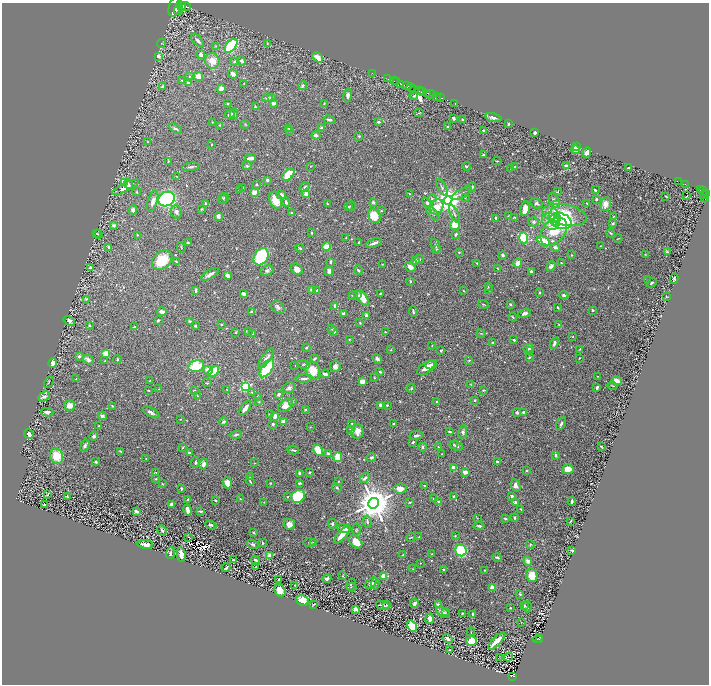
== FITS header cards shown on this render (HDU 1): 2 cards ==
NAXIS1  =                 1414
NAXIS2  =                 1364

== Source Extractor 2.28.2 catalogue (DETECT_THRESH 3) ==
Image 1414 x 1364 px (HDU 1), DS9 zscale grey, zoomed out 1/2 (1 PNG px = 2 x 2 image px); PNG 711 x 686 px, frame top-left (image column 2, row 1363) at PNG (2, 3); each listed source drawn as its Kron ellipse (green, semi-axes under 4 px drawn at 4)
Background 1.83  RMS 0.021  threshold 0.062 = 3 sigma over >= 5 px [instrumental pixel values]
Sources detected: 717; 38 cannot appear on this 1/2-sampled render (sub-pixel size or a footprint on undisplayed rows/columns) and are neither listed nor drawn; of the other 679, the 500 brightest by FLUX_AUTO listed and drawn (179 fainter detections omitted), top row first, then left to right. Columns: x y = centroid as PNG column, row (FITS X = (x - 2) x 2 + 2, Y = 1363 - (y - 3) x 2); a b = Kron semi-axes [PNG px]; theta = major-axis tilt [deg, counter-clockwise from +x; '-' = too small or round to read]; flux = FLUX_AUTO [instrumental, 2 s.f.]
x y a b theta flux
181 6 5 2 - 3800
185 6 6 3 -6 4700
175 7 10 6 72 9700
179 9 6 3 65 3000
197 40 8 3 -47 15
162 43 4 2 - 2.6
267 43 3 2 - 3.3
215 46 4 3 - 2.8
231 46 8 5 49 250
201 55 4 4 - 14
158 56 3 3 - 21
318 57 6 3 -44 39
212 61 8 7 - 50
234 61 3 3 - 6.8
242 61 5 4 - 12
372 73 2 1 - 15
233 74 5 3 - 29
189 76 3 3 - 2.9
198 76 5 4 - 28
388 79 2 1 - 280
182 80 4 2 - 4.6
394 81 2 1 - 570
397 82 2 1 - 200
188 83 4 3 - 7.7
244 83 4 2 - 2.5
401 84 3 2 - 350
163 86 3 2 - 13
303 86 4 3 - 7.2
406 86 4 2 - 350
411 87 5 2 - 360
221 89 4 4 - 21
414 89 3 2 - 970
419 90 3 2 - 1000
422 92 4 3 - 1500
427 93 2 2 - 760
430 94 5 2 - 1500
348 95 7 3 80 14
414 96 4 2 - 4.9
271 97 4 2 - 3
436 97 3 2 - 790
267 98 5 3 - 11
441 98 2 1 - 210
228 103 2 2 - 4.5
273 103 4 3 - 14
324 103 3 2 - 2.7
455 103 2 1 - 16
255 107 3 2 - 4.6
419 113 5 2 - 3.5
230 114 5 3 - 15
234 114 5 3 - 5.4
493 117 8 4 -13 13
453 118 3 2 - 7.4
462 119 3 2 - 5.3
329 120 6 3 -11 11
212 122 2 2 - 2.9
378 122 3 2 - 7.8
245 124 4 3 - 3.7
508 124 2 2 - 6.3
219 125 2 2 - 2.5
448 127 3 2 - 11
175 128 7 3 -32 8.1
288 128 3 2 - 3.3
321 128 3 3 - 7.4
289 131 3 2 - 4.5
484 131 3 2 - 21
535 132 3 2 - 17
316 135 4 3 - 12
359 136 3 3 - 4.1
148 142 3 2 - 2.3
211 145 3 2 - 3.2
576 147 4 3 - 51
576 150 4 4 - 25
587 152 5 3 - 22
483 155 3 2 - 4.6
251 158 5 3 - 19
168 161 3 2 - 2.9
497 161 4 2 - 2.5
247 166 5 3 - 5.8
311 166 2 2 - 2.3
466 166 4 3 - 5.1
566 166 3 3 - 12
191 167 8 3 9 8.3
515 167 3 2 - 3.9
511 168 2 2 - 2.3
628 168 2 2 - 6.5
288 175 7 4 43 110
177 177 3 2 - 3
267 180 3 3 - 8.6
124 182 4 4 - 66
678 182 3 1 - 140
129 184 4 3 - 9.9
257 184 3 3 - 4.7
685 184 2 1 - 93
125 187 15 4 26 27
305 187 5 2 - 4.9
442 187 9 3 -62 8.4
472 187 5 3 - 7.3
243 188 3 2 - 3.5
239 190 3 2 - 2.6
595 190 3 2 - 5.9
700 190 3 2 - 380
703 191 5 2 - 610
137 192 4 3 - 4.2
557 192 3 2 - 2.5
254 193 2 2 - 87
707 193 4 3 - 1100
306 194 4 4 - 18
410 194 3 3 - 4.5
462 194 11 3 30 8.5
281 195 5 4 - 14
704 195 4 1 - 590
666 196 3 2 - 4.1
686 196 2 1 - 9.8
465 197 3 3 - 2.5
704 197 5 3 - 880
225 198 4 4 - 5.1
432 198 4 4 - 5.3
167 199 8 7 - 470
223 199 5 3 - 5
596 199 3 2 - 7
276 200 9 6 -68 66
448 200 4 4 - 4900
554 200 8 4 -65 12
153 201 11 5 73 24
286 202 4 3 - 7.7
373 202 3 3 - 9.8
427 203 6 4 -52 8
536 203 6 5 - 12
587 203 3 2 - 3.3
206 204 2 2 - 30
327 204 3 2 - 3.7
556 204 4 3 - 25
605 204 7 5 77 35
351 206 5 3 - 3.8
348 207 3 2 - 10
436 207 8 6 59 87
202 209 4 3 - 4.1
525 209 7 4 79 43
133 210 4 4 - 14
381 211 3 2 - 2.7
176 212 6 5 - 14
292 212 3 2 - 4.4
433 213 8 4 -50 12
454 214 9 3 -65 8.6
564 215 22 10 -11 170
218 216 3 3 - 19
374 216 7 6 - 93
508 216 4 2 - 2.6
614 216 3 2 - 2.3
514 217 4 2 - 3.2
554 217 9 5 -85 100
496 218 4 3 - 8
557 218 3 2 - 35
561 221 11 7 -24 340
534 222 5 4 - 10
551 222 9 7 -39 52
613 223 2 2 - 25
114 225 4 4 - 11
455 225 5 4 - 60
554 232 16 11 47 130
312 233 2 2 - 5.9
610 233 4 3 - 5
96 234 2 2 - 2.8
98 234 4 2 - 4.8
137 235 3 2 - 3
455 235 4 2 - 7
346 238 3 3 - 2.8
523 238 5 4 - 120
618 238 4 2 - 2.4
543 241 7 4 -27 97
188 243 2 2 - 7
359 243 2 2 - 3.2
374 243 8 2 20 15
436 246 7 4 -68 7
600 246 2 1 - 2.3
109 247 3 3 - 7.8
181 247 5 2 - 3.2
326 247 4 4 - 35
555 247 4 3 - 9.4
300 248 4 2 - 5.1
437 249 4 3 - 5.9
459 252 2 2 - 4.6
667 252 3 3 - 6.5
503 255 3 2 - 7.5
571 255 2 2 - 2.7
646 255 4 3 - 3.5
261 257 9 6 57 290
419 259 4 3 - 5.8
162 260 11 8 39 110
416 261 3 3 - 17
176 262 4 2 - 4.3
330 262 3 2 - 5.3
477 263 3 3 - 4.6
518 263 4 3 - 40
561 263 2 2 - 3.3
382 264 3 2 - 2.3
551 266 5 4 - 12
410 267 6 4 -35 21
90 268 4 3 - 6
498 268 4 2 - 2.5
297 269 6 5 - 25
267 270 6 5 - 11
358 270 4 2 - 6
329 271 5 2 - 23
531 272 3 2 - 13
210 274 10 3 31 17
227 275 3 3 - 25
674 279 5 2 - 6.8
648 280 3 2 - 3.1
410 281 3 2 - 4.2
652 283 5 2 - 5
488 286 3 3 - 4.4
311 290 3 3 - 6.6
489 290 3 3 - 2.9
196 291 4 3 - 10
317 291 3 2 - 7.3
464 291 3 2 - 3.1
244 293 4 3 - 17
380 293 2 2 - 3.7
540 293 3 2 - 4.2
353 295 4 2 - 5
357 295 3 3 - 5.8
564 295 4 3 - 7.9
667 297 2 1 - 2.4
363 298 9 4 -57 48
86 299 3 3 - 4.5
483 304 5 3 - 4.6
510 304 3 2 - 5.3
335 306 2 2 - 46
278 307 7 5 -43 13
557 307 3 2 - 6.3
592 310 3 2 - 5.4
413 311 5 2 - 7
162 312 5 3 - 16
251 312 3 2 - 3.9
344 313 3 3 - 11
524 313 6 3 13 12
366 315 4 3 - 13
513 317 4 2 - 4.9
158 320 3 2 - 5.2
69 321 6 4 -31 12
190 321 4 3 - 7.9
360 323 3 3 - 3.6
221 324 2 2 - 4.2
559 325 2 2 - 2.5
90 326 3 2 - 3.7
195 326 3 3 - 4.5
135 327 4 2 - 4.6
331 329 3 2 - 2.5
248 331 3 3 - 2.9
333 331 4 3 - 8.5
236 332 4 3 - 3.1
385 332 2 2 - 3.6
253 333 3 3 - 3.8
481 334 4 2 - 2.7
572 337 2 2 - 3.6
349 340 3 2 - 2.6
514 340 3 2 - 5
493 342 4 2 - 4.2
554 343 6 3 68 14
432 345 3 2 - 3.4
306 348 4 3 - 4
528 348 5 3 - 22
580 349 4 2 - 2.5
391 350 3 2 - 2.4
530 350 3 2 - 2.7
441 351 3 3 - 7.2
106 353 4 3 - 85
79 356 3 3 - 9.6
266 358 12 4 53 24
529 358 3 2 - 5.1
579 358 3 2 - 3
315 359 4 2 - 5.4
377 359 5 3 - 15
88 360 6 4 -39 18
117 360 4 2 - 3.5
469 360 3 3 - 3
105 361 3 2 - 4.2
53 363 4 3 - 32
303 364 7 3 -12 5.7
295 365 2 1 - 2.3
431 365 6 4 18 10
196 366 8 5 13 200
335 366 6 5 - 16
267 368 10 5 56 260
426 368 10 5 34 39
208 370 5 4 - 33
313 371 9 7 -71 67
213 372 7 4 42 90
380 372 2 2 - 14
325 374 4 3 - 13
598 376 2 2 - 2.3
304 378 8 3 2 9.3
374 378 3 2 - 2.6
76 379 4 2 - 3.1
150 380 4 2 - 2.9
362 381 4 4 - 24
617 381 5 3 - 28
49 382 6 2 61 4.4
207 383 4 2 - 2.9
471 384 4 3 - 3
612 386 5 1 - 2.5
245 387 3 3 - 510
597 387 3 2 - 8.2
289 388 6 5 - 11
411 388 4 3 - 3.6
159 389 3 2 - 2.3
148 390 3 2 - 2.6
227 390 2 2 - 2.4
483 390 3 2 - 2.8
194 391 4 3 - 8.5
251 392 4 2 - 2.7
279 394 2 2 - 29
44 396 6 4 28 16
197 396 3 2 - 2.6
258 396 3 2 - 2.6
475 400 2 2 - 10
437 401 2 2 - 4
259 402 3 3 - 2.9
292 402 3 3 - 3.9
69 405 5 5 - 34
286 405 8 5 39 31
380 405 3 3 - 11
387 405 2 2 - 11
113 406 3 2 - 4.9
245 408 8 3 56 22
305 410 2 2 - 12
47 412 6 3 0 12
151 412 9 3 -31 13
524 412 3 2 - 13
517 413 5 4 - 8
269 414 2 1 - 2.3
102 416 4 4 - 11
275 416 3 2 - 28
180 419 3 3 - 3
224 422 4 3 - 7.9
283 422 3 3 - 32
352 423 2 2 - 2.9
273 424 2 2 - 9.6
393 424 3 2 - 7.7
561 424 7 3 61 8.3
98 426 3 2 - 3.7
310 427 2 2 - 2.4
350 429 3 2 - 3.9
357 431 7 6 - 32
449 431 3 2 - 5.1
463 432 7 4 77 13
29 434 5 3 - 20
236 435 6 3 11 8.9
416 435 7 3 8 7.8
94 436 5 4 - 8.9
413 442 3 2 - 6.5
85 445 6 4 70 10
453 445 3 3 - 3.8
457 446 7 3 -25 7.5
601 446 2 2 - 6.2
423 447 4 3 - 8.7
438 447 3 2 - 3.1
183 448 3 2 - 2.5
293 450 6 2 -12 6.3
318 450 6 4 -63 75
120 451 4 2 - 3.7
189 453 3 2 - 11
328 454 4 3 - 10
442 454 2 2 - 2.5
555 455 4 3 - 6.3
57 456 8 6 -68 86
338 457 5 3 - 99
371 457 5 3 - 8.3
146 458 2 2 - 2.5
96 462 3 3 - 6.2
195 462 5 3 - 7.6
498 462 3 2 - 14
255 463 2 1 - 2.8
204 464 5 4 - 19
454 468 4 3 - 28
568 469 5 5 - 36
526 470 3 2 - 3.1
310 472 3 3 - 3.8
465 472 4 3 - 29
156 473 3 2 - 5.1
300 473 3 2 - 8.2
250 477 3 2 - 7.7
365 478 6 3 42 12
156 479 3 3 - 2.7
250 481 5 2 - 5
339 481 3 3 - 3.6
228 483 5 4 - 49
270 483 3 3 - 3
299 483 4 3 - 4.6
162 484 3 2 - 3
516 485 6 4 -66 22
424 486 3 2 - 3
337 488 5 3 - 5.9
181 489 3 2 - 6.2
400 489 6 5 - 33
47 495 3 2 - 3.5
298 496 7 6 - 210
454 496 4 3 - 4.7
512 496 3 2 - 8.8
67 497 2 2 - 4.7
287 497 3 2 - 2.7
188 499 3 2 - 5.8
240 499 3 2 - 3.7
433 499 3 2 - 3.1
215 500 3 2 - 6.2
572 501 4 2 - 6
264 502 2 2 - 2.3
410 502 4 2 - 2.8
439 502 3 2 - 5.1
515 502 4 3 - 9.4
374 503 5 5 - 12000
172 504 3 3 - 18
44 505 2 2 - 3.8
521 509 4 1 - 2.6
187 510 5 2 - 38
136 511 4 3 - 18
200 511 4 2 - 7.1
477 518 3 2 - 2.5
514 518 4 2 - 6.8
505 519 4 3 - 5.5
570 521 3 1 - 3.7
367 522 6 3 -81 8.2
289 524 6 5 - 23
332 524 5 3 - 6
211 525 5 3 - 5.7
479 526 5 3 - 8
343 528 6 3 -22 16
162 530 5 3 - 9.3
356 530 6 4 82 4.8
253 532 3 2 - 3.3
342 535 12 3 50 55
455 536 4 3 - 2.8
188 537 2 1 - 11
411 537 5 3 - 3.8
419 537 3 2 - 3.9
309 542 6 2 1 3.1
313 542 4 3 - 3.5
356 542 8 5 -43 51
262 543 3 2 - 5.2
145 544 8 3 -8 20
253 544 6 3 -17 7.4
530 545 4 3 - 4.3
461 550 6 5 - 190
572 551 4 2 - 4
170 553 6 3 69 7.3
181 554 7 3 -80 24
432 554 4 2 - 3.1
403 555 3 2 - 4.3
269 556 3 2 - 79
497 558 5 2 - 8.5
233 560 3 2 - 5.7
256 560 4 3 - 6.4
528 561 4 4 - 19
420 563 2 2 - 2.4
256 566 2 2 - 2.6
226 568 4 2 - 9.1
413 569 3 2 - 2.6
443 569 3 3 - 4.3
485 570 2 2 - 3.1
532 575 7 5 -72 52
342 576 3 2 - 3
384 576 3 3 - 63
279 579 3 2 - 4.9
327 579 4 3 - 13
371 583 7 4 41 18
351 584 6 3 68 3.4
375 584 6 3 82 6.4
294 585 4 2 - 4
352 587 5 3 - 4.8
492 588 3 3 - 52
280 591 6 5 - 44
520 594 3 3 - 6.1
303 601 6 5 - 67
414 603 4 3 - 13
314 604 3 1 - 3
438 604 3 2 - 7.1
383 605 7 2 -19 14
387 605 4 3 - 4
524 606 3 2 - 4.9
527 607 5 3 - 4.1
510 608 3 2 - 3.2
356 609 4 3 - 15
445 611 2 2 - 2.3
443 612 7 2 -30 12
462 614 3 2 - 3.5
473 614 4 2 - 8.4
430 619 5 2 - 31
521 622 2 2 - 2.3
412 626 6 4 -59 120
471 632 4 3 - 3.4
538 638 5 2 - 110
448 639 5 2 - 13
539 639 2 2 - 120
472 641 5 4 - 100
497 641 11 3 45 39
450 650 3 2 - 6
499 657 4 2 - 2.7
508 657 4 1 - 2.6
513 676 4 2 - 200
At the frame edge (FLAGS 8, measured only in part): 1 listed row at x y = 175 7
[179 fainter detections neither listed nor drawn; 38 sub-pixel or undisplayed-footprint detections neither listed nor drawn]